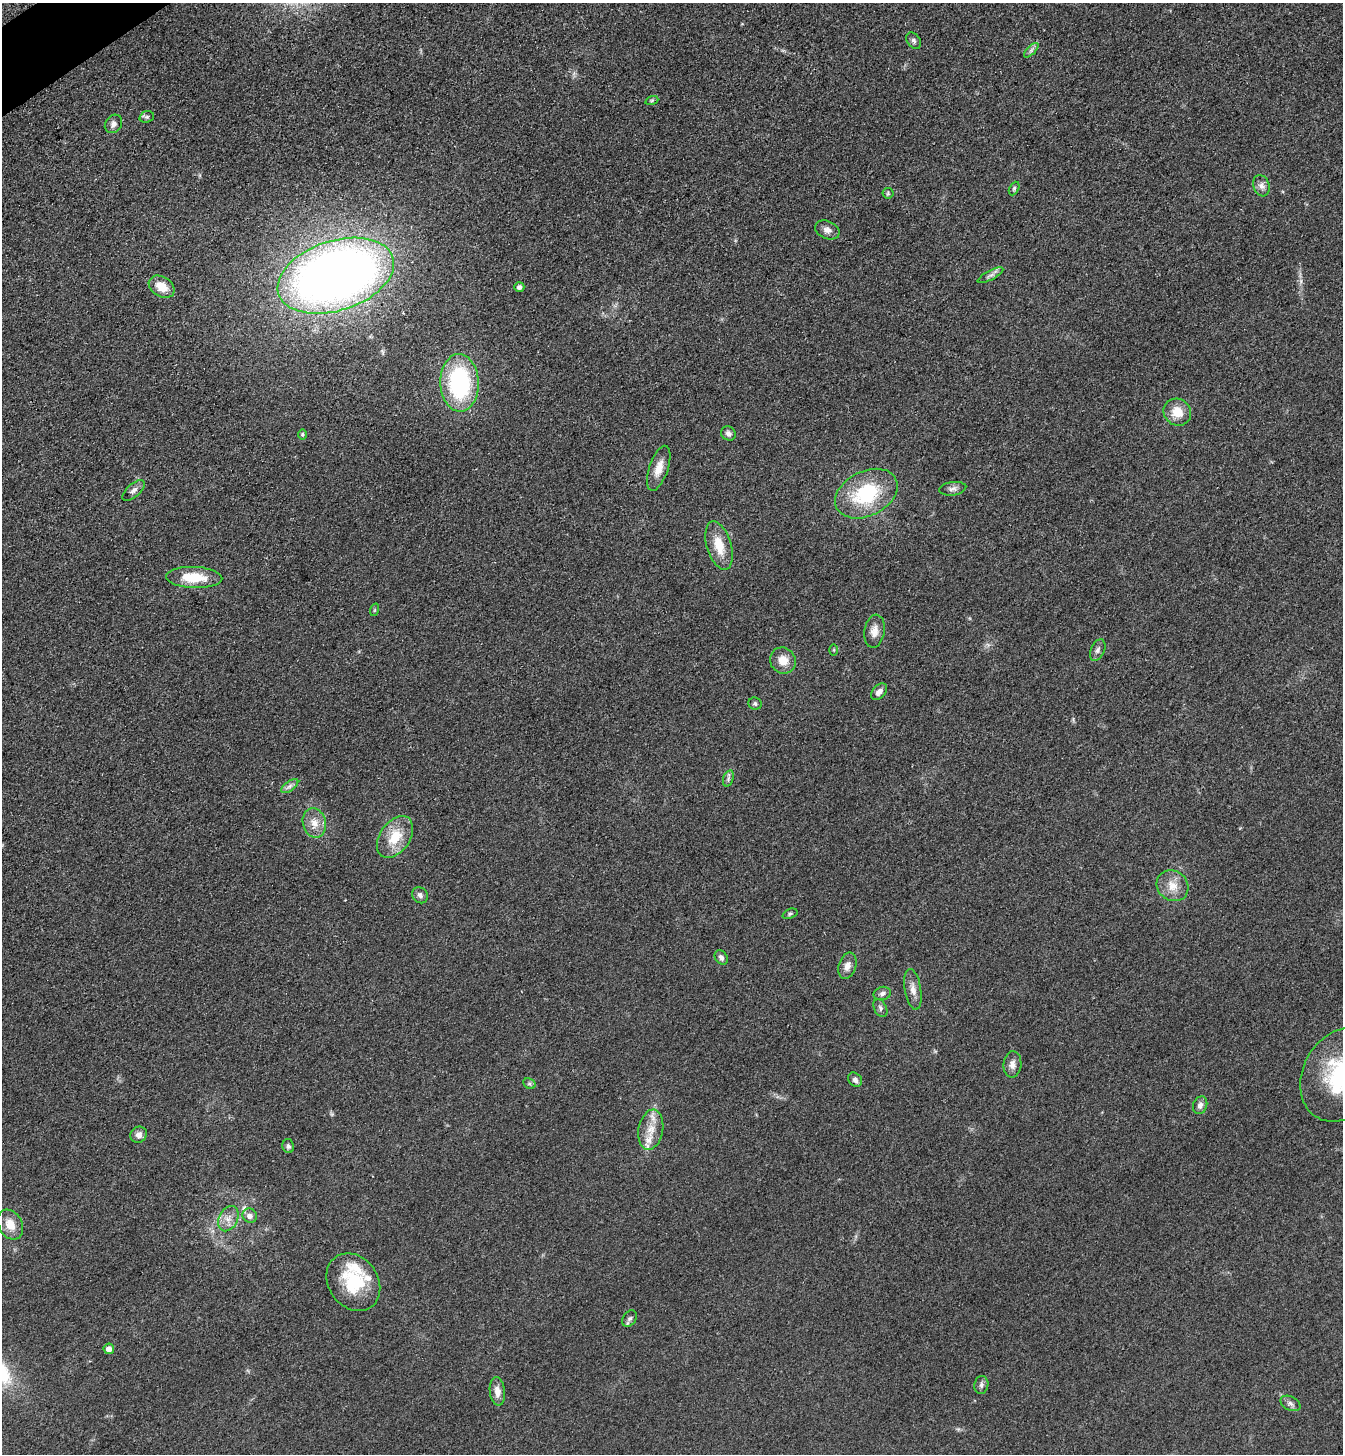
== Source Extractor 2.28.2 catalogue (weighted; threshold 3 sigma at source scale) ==
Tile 11 of 4 x 4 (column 3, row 3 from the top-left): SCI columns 2862-4202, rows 1483-2934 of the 5861 x 5869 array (HDU 1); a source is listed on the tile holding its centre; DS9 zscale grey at full resolution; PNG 1345 x 1456 px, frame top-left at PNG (2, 3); each listed source drawn as its Kron ellipse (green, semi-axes under 4 px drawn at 4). Shown black and unused: <1% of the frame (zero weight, under 3 of 4 exposures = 3% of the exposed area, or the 3 px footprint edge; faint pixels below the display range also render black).
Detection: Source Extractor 2.28.2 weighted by HDU 2 'WHT'; one run over the whole footprint, this tile lists its part. Background 0.0777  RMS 0.0098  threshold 0.0442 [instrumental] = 3 sigma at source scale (4.5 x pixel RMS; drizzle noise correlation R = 1.50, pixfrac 1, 0.05/0.05 arcsec/px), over >= 5 px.
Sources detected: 62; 3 inside a brighter listed object's ellipse — not listed separately; the other 59 listed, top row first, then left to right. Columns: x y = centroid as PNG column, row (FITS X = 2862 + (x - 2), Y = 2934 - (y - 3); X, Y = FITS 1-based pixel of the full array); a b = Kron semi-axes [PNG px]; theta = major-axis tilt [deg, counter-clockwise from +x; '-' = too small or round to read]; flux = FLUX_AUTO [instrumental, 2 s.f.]
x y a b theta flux
914 41 9 6 -57 2.6
1031 50 9 3 45 2.4
652 100 6 4 19 1.5
147 117 7 5 19 2
113 124 10 8 54 4.7
1261 186 11 8 -71 5.1
1014 188 7 4 64 1.8
888 193 5 5 - 1.3
827 230 13 8 -23 5.5
990 275 14 4 27 3.6
336 276 60 35 18 1100
162 287 14 10 -33 15
519 287 5 4 - 3.4
460 383 29 19 -88 120
1177 412 14 13 - 16
728 433 7 7 - 3.3
302 434 5 5 - 1.5
659 468 23 9 71 13
953 489 14 6 8 4.2
133 491 14 6 41 4.4
866 494 33 22 26 70
719 546 25 12 -73 21
194 577 28 10 -2 29
374 610 6 4 71 1.2
874 631 16 10 81 8.8
834 650 5 3 - 1
1098 650 11 6 65 3.5
783 661 13 12 - 13
879 692 9 6 47 4.7
755 704 7 6 - 2
728 778 8 5 72 2.4
290 786 10 5 36 3.3
314 823 15 11 -75 11
395 837 23 15 55 26
1172 886 17 14 -39 14
420 895 8 7 - 3.3
790 914 8 4 21 1.7
721 958 8 6 -56 3.4
847 966 13 8 72 6.8
913 989 21 8 -81 8.1
882 993 9 6 15 3.4
880 1008 9 6 -63 2.8
1012 1064 13 9 85 5.9
1341 1075 49 38 62 110
855 1080 8 6 -50 3.5
529 1084 6 5 - 1.8
1200 1105 9 7 69 4.6
651 1130 20 12 79 16
139 1135 8 8 - 5.6
288 1146 7 5 -80 2.4
250 1216 7 7 - 5.1
228 1219 13 9 63 8.3
10 1225 16 11 -60 13
353 1282 31 25 -54 49
630 1319 9 6 55 2.8
109 1349 5 5 - 5.7
981 1385 9 7 82 3
497 1391 14 7 -84 8.6
1290 1403 10 6 -28 3.5
Isophote crosses this tile's border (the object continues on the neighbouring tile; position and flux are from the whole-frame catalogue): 1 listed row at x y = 1341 1075